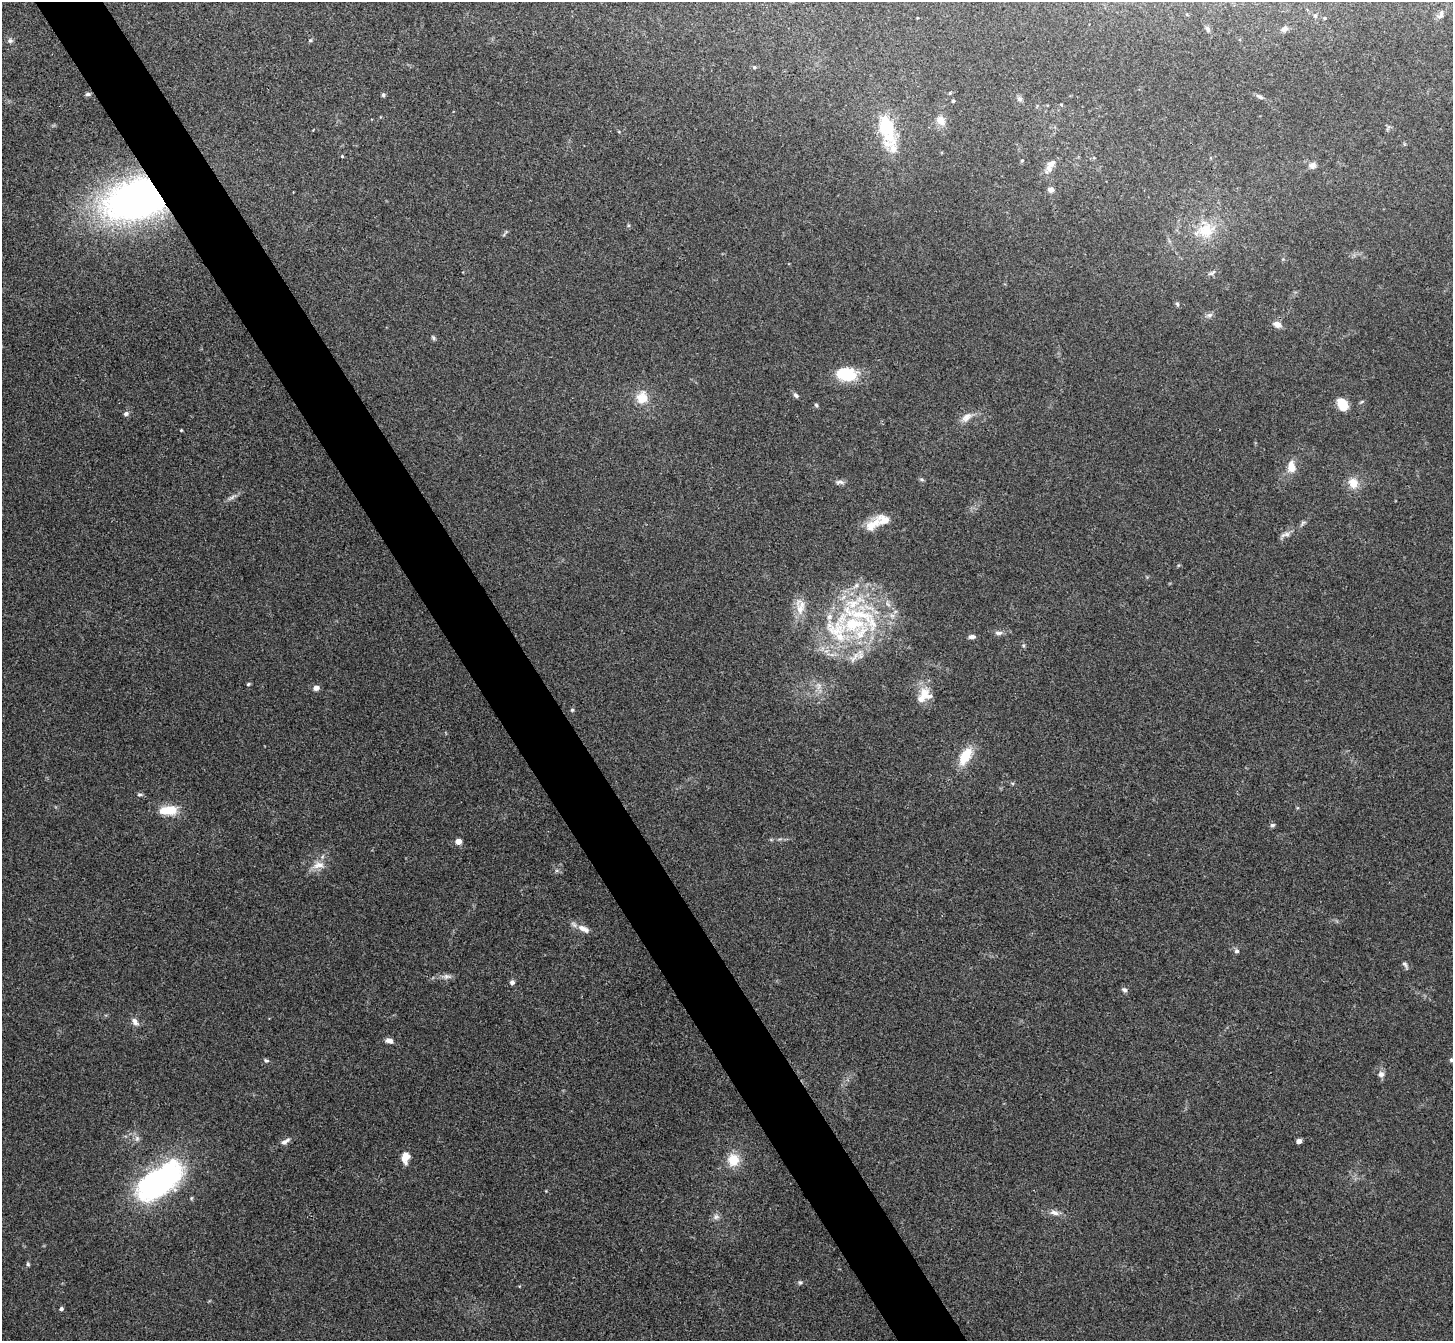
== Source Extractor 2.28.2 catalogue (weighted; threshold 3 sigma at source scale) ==
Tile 11 of 4 x 4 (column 3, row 3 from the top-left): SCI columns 2906-4356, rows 1495-2833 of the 5810 x 5804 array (HDU 1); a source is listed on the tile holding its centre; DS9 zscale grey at full resolution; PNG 1455 x 1343 px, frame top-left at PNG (2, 2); no overlay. Shown black and unused: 5% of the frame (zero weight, under 3 of 4 exposures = <1% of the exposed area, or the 3 px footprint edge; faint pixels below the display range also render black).
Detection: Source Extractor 2.28.2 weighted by HDU 2 'WHT'; one run over the whole footprint, this tile lists its part. Background 0.0283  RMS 0.0047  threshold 0.0213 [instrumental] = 3 sigma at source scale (4.5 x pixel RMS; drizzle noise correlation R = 1.50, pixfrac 1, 0.05/0.05 arcsec/px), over >= 5 px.
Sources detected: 90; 1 too faint to see at this stretch — not listed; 9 inside a brighter listed object's ellipse — not listed separately; the other 80 listed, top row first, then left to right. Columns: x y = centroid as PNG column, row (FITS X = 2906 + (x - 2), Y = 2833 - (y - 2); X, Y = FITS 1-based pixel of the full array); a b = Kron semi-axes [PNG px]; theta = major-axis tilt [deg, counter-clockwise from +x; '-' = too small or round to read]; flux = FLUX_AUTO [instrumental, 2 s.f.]
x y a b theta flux
1315 15 5 4 - 0.6
1440 15 12 7 51 1.7
1324 18 4 3 - 0.45
1208 29 7 6 - 1.1
1284 29 8 6 32 1.6
310 40 5 4 - 0.61
10 41 7 7 - 1.2
754 67 5 4 - 0.48
950 93 4 4 - 0.51
88 94 7 5 0 0.9
383 95 5 5 - 0.84
1260 97 11 5 -27 1.4
1020 99 8 6 -32 1.2
953 101 3 3 - 0.71
1061 104 5 3 - 0.46
941 120 11 10 - 4.1
884 124 40 23 -75 19
342 156 4 4 - 0.45
1022 160 4 4 - 0.4
1050 165 21 8 63 4.2
1313 165 10 9 - 2
1051 190 8 6 -24 1.7
137 199 47 29 14 250
1206 230 22 18 21 13
1212 273 13 4 28 1.1
1177 304 6 5 - 0.75
1210 315 8 5 26 1.4
1277 324 9 7 -20 3
433 338 7 5 -58 0.78
847 374 26 16 -5 15
796 395 8 5 -41 1.1
642 398 13 11 74 8.1
1342 404 15 10 -57 6.8
816 405 6 4 -45 0.67
126 414 6 5 - 1.4
966 417 16 9 38 3.7
181 430 3 3 - 0.43
1291 467 16 10 -89 5.3
921 479 7 4 -30 0.73
840 482 12 6 4 1.5
1353 483 12 11 - 6.2
872 525 25 12 37 7.6
1285 534 15 5 16 1.9
856 585 10 5 42 1.9
862 616 82 24 -21 50
998 633 11 6 0 1.6
972 637 8 5 5 1.7
854 657 20 5 51 3.4
248 684 5 4 - 0.58
316 688 7 5 18 2.3
926 694 21 14 -43 7.7
572 710 5 5 - 0.61
965 756 22 11 60 11
140 794 7 3 0 0.81
168 810 19 9 5 12
1272 825 6 5 - 0.92
458 841 4 4 - 6.5
318 865 19 9 14 4.6
583 929 17 8 -27 4.2
1236 951 6 6 - 1.2
1405 965 11 5 -61 1.2
447 976 11 7 1 1.9
512 982 6 6 - 1.4
1124 990 7 5 -48 1.3
135 1022 10 7 -54 2.4
389 1041 8 5 -11 2.6
266 1060 7 5 -24 0.89
1451 1060 5 5 - 1.1
1381 1074 8 8 - 2
137 1138 8 6 -70 1.5
285 1141 14 6 28 2.1
1299 1141 4 4 - 3.1
405 1157 12 8 82 5.1
733 1160 14 12 81 9.5
159 1182 55 27 36 100
1054 1213 13 7 -13 2.5
716 1217 9 7 17 1.7
28 1264 6 5 - 0.72
800 1283 6 5 - 0.73
61 1309 5 4 - 1
Overlapping masked pixels (flux is a lower limit): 1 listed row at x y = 137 199
Isophote crosses this tile's border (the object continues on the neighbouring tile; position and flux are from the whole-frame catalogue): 1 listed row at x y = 1451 1060